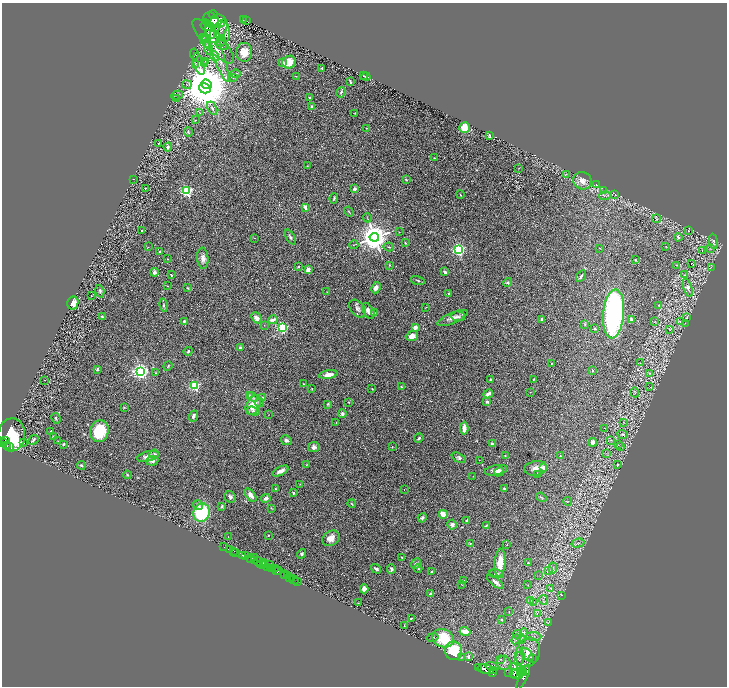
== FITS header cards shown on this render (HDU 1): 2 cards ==
NAXIS1  =                 1449
NAXIS2  =                 1368

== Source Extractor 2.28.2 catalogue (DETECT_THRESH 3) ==
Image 1449 x 1368 px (HDU 1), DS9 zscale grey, zoomed out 1/2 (1 PNG px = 2 x 2 image px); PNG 729 x 688 px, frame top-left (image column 1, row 1367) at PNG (2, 3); each listed source drawn as its Kron ellipse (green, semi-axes under 4 px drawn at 4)
Background 0.603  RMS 0.031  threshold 0.0916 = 3 sigma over >= 5 px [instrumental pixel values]
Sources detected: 359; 27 cannot appear on this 1/2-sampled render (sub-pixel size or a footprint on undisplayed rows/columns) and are neither listed nor drawn; the other 332 listed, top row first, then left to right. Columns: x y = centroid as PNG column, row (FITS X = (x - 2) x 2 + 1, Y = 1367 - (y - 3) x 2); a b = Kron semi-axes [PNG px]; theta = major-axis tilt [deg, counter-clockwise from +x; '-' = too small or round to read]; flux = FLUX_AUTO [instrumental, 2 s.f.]
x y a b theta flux
213 15 5 3 - 170
211 20 9 7 -45 74
244 20 2 2 - 34
218 21 8 6 7 27
247 21 2 1 - 1.2
208 26 7 4 -13 35
218 31 13 6 58 84
210 32 7 4 -64 36
224 32 10 5 -84 31
203 38 3 3 - 3.8
207 38 3 1 - 2.7
213 41 29 9 -47 71
221 41 5 5 - 13
205 42 6 3 -52 9.4
221 45 6 2 -32 8.5
208 48 7 4 -86 13
217 51 33 5 -71 84
244 52 9 8 - 73
194 54 5 2 - 6.2
215 56 5 3 - 11
205 61 3 2 - 3.8
289 62 7 6 - 88
282 63 3 3 - 22
195 64 3 3 - 5.7
199 64 11 5 -71 36
205 64 3 3 - 7.6
322 68 2 2 - 29
235 74 5 2 - 4.8
363 75 3 2 - 2.7
296 76 2 2 - 2.6
233 77 4 3 - 5.6
366 77 4 3 - 6.9
350 82 4 2 - 8.9
207 84 5 4 - 25000
187 85 5 3 - 9.2
205 88 6 5 - 18000
341 92 5 3 - 7.8
177 95 6 2 10 6
310 98 3 3 - 9.9
176 99 3 2 - 3.2
312 106 2 2 - 38
212 108 7 3 -61 8.7
200 113 3 2 - 2.3
355 113 2 2 - 3.7
195 120 3 2 - 2.4
464 127 5 5 - 79
366 128 2 2 - 2.3
188 132 4 3 - 5.6
489 135 3 2 - 6
159 143 3 2 - 3.4
168 147 4 4 - 15
434 158 3 2 - 3.6
307 166 2 2 - 1.8
519 168 2 2 - 2.2
566 174 3 2 - 3.1
133 179 2 1 - 1.5
406 180 3 2 - 4.4
582 181 9 8 - 40
596 185 4 3 - 3.9
145 188 3 3 - 4.2
355 189 4 4 - 16
187 191 3 3 - 1200
604 191 3 2 - 3.9
460 195 4 2 - 4.1
615 195 3 2 - 2.4
605 196 6 2 4 7.3
334 198 5 3 - 8.8
305 207 4 3 - 23
349 212 5 2 - 5.5
367 218 4 2 - 4.1
657 219 4 3 - 6.7
141 231 2 1 - 3.6
688 231 3 2 - 3.5
399 232 2 2 - 2.2
290 237 8 3 -60 12
374 237 5 4 - 11000
678 237 4 3 - 9.3
255 238 3 1 - 2.1
713 241 7 4 -83 12
405 243 3 2 - 4.5
354 245 4 2 - 3.3
148 247 3 2 - 3.2
389 247 5 2 - 6.4
666 247 2 2 - 2
599 248 2 2 - 2.6
711 248 4 3 - 7
459 249 3 3 - 1600
702 251 2 2 - 1.8
159 252 2 2 - 6
203 258 10 5 -85 29
167 259 2 2 - 3
635 260 2 2 - 5.5
691 263 2 1 - 30
389 265 3 3 - 4.8
676 265 3 2 - 2.4
298 267 3 2 - 4.6
711 267 4 1 - 3
308 270 2 2 - 130
154 272 4 4 - 15
445 272 3 2 - 18
171 275 3 2 - 5.7
685 275 3 3 - 4.4
581 276 6 2 59 11
418 281 7 3 -18 7.2
508 282 4 4 - 9.7
167 286 2 2 - 2
188 288 4 2 - 4.4
376 288 6 4 64 25
688 288 10 4 -72 16
100 291 6 3 -73 11
327 292 3 2 - 2.7
449 294 2 2 - 5
91 296 2 1 - 1.5
73 303 6 5 - 51
163 305 6 3 -78 7.7
659 305 3 2 - 2.5
425 307 3 1 - 2.1
357 309 10 6 -51 21
368 311 9 5 -58 31
375 313 3 2 - 4.2
614 314 24 10 84 1300
458 316 7 5 -3 17
102 317 4 3 - 7.3
256 318 6 4 -50 27
452 318 16 5 24 35
687 318 4 3 - 6.8
631 319 3 2 - 17
273 320 5 3 - 28
542 320 4 3 - 11
184 321 2 2 - 27
680 321 3 2 - 2.4
655 322 3 2 - 3.4
685 323 2 2 - 2
585 324 4 3 - 6
264 325 2 1 - 1.8
415 327 3 3 - 25
282 328 3 3 - 1100
595 329 4 3 - 4.7
670 330 3 2 - 2.9
412 336 6 4 22 45
240 348 3 3 - 16
188 351 4 3 - 9.1
552 363 3 2 - 3.1
640 363 2 2 - 1.5
168 366 5 3 - 5.1
97 369 4 3 - 6.6
592 370 2 2 - 18
141 371 4 3 - 2700
155 373 3 3 - 3.4
649 373 4 3 - 4
328 375 9 4 8 42
490 379 2 2 - 6.6
45 380 2 1 - 1.5
534 380 4 2 - 3.8
304 384 4 2 - 4.6
195 386 3 3 - 790
401 387 3 3 - 5.1
650 387 4 2 - 3.5
312 389 3 2 - 3.4
372 389 3 2 - 3.4
530 392 2 1 - 2.1
635 392 5 2 - 5.2
488 394 5 3 - 26
249 395 4 3 - 6.5
253 397 5 4 - 14
263 398 3 3 - 13
259 402 5 3 - 9
348 402 2 2 - 4.9
487 402 2 2 - 43
328 404 3 3 - 5.5
253 405 10 6 65 89
124 407 3 3 - 2.6
253 411 7 4 -17 15
342 414 4 3 - 18
268 415 2 1 - 1.6
193 416 5 3 - 18
56 418 6 3 -64 7.2
623 422 2 2 - 2.8
336 423 3 2 - 2.4
464 428 6 3 88 37
604 428 2 1 - 2.2
51 431 4 2 - 4.3
99 431 11 9 72 240
623 434 5 4 - 11
12 435 16 13 88 440
54 436 3 2 - 5.1
419 438 5 3 - 9.7
34 440 5 3 - 15
286 440 5 4 - 13
611 440 3 2 - 4.9
6 441 4 3 - 750
58 441 2 2 - 1.8
593 442 4 3 - 25
3 443 2 2 - 720
24 443 2 1 - 150
64 444 4 3 - 7.7
492 444 3 2 - 15
7 445 3 2 - 350
618 445 3 2 - 2.1
621 446 3 2 - 2.1
9 447 2 2 - 250
314 447 6 5 - 19
392 447 2 2 - 2.2
607 453 3 2 - 2.1
154 454 4 3 - 13
505 455 3 3 - 3.8
148 456 11 5 13 41
560 456 3 3 - 4.6
459 458 8 4 -26 12
479 460 2 1 - 1.6
152 461 6 5 - 29
81 465 4 2 - 7.5
307 465 4 3 - 4.2
617 465 4 2 - 4.5
536 468 11 7 8 42
543 468 2 2 - 69
496 470 11 5 10 31
280 471 8 3 28 28
499 472 5 3 - 12
127 475 4 3 - 5.1
537 475 3 2 - 2.8
473 476 2 2 - 1.6
300 484 3 2 - 2.4
504 488 4 3 - 5.9
276 489 3 2 - 5.4
404 489 2 2 - 4.3
293 493 3 3 - 5.6
251 495 8 4 -52 28
230 497 6 5 - 16
541 497 5 2 - 4.4
266 498 5 3 - 24
568 501 4 2 - 3.1
352 504 4 2 - 6.1
198 505 5 4 - 16
222 506 4 2 - 6.1
271 508 4 2 - 3.5
202 513 9 8 - 360
443 514 4 3 - 78
422 518 5 3 - 16
467 521 4 3 - 8.8
452 524 5 4 - 24
486 525 4 2 - 4.2
268 535 2 2 - 9.2
228 537 2 1 - 2.3
331 538 9 7 31 44
470 543 3 3 - 5.4
578 543 6 3 14 12
507 545 2 1 - 2.2
223 547 3 1 - 18
229 549 2 1 - 47
234 551 2 2 - 43
236 553 3 2 - 22
301 554 5 4 - 9.5
242 555 3 2 - 930
246 556 2 1 - 1
402 557 2 2 - 3.8
250 558 2 1 - 83
254 558 2 1 - 50
255 560 3 2 - 150
259 561 2 1 - 260
263 563 2 1 - 96
500 563 14 5 87 84
528 563 3 3 - 4.4
416 564 6 4 49 12
261 565 4 1 - 150
264 565 3 2 - 370
269 565 2 1 - 530
268 568 3 2 - 460
272 568 3 2 - 650
418 568 4 3 - 6.3
553 568 6 3 88 9
275 569 3 2 - 890
376 569 5 3 - 16
391 569 5 3 - 14
276 571 3 1 - 290
278 571 3 2 - 710
548 571 3 2 - 4.2
431 572 2 2 - 4.5
496 574 7 4 -11 14
284 575 3 2 - 640
538 575 2 2 - 1.8
287 576 3 1 - 520
290 577 2 2 - 600
294 580 5 2 - 73
297 581 3 2 - 67
464 581 4 3 - 4.6
495 582 10 3 -39 20
462 585 3 2 - 2
528 585 3 2 - 3.2
551 588 4 2 - 4.6
364 589 4 4 - 32
431 593 3 2 - 7
561 595 2 2 - 1.6
530 600 4 3 - 6.7
543 600 5 1 - 4.2
533 602 3 2 - 2.5
358 603 3 2 - 2.7
509 612 2 2 - 2.5
537 613 3 2 - 4.2
411 618 4 2 - 4.5
501 620 3 2 - 3.5
549 622 4 2 - 3.9
404 625 2 2 - 5.7
465 632 5 3 - 80
524 633 4 3 - 6
518 634 4 2 - 5.1
534 636 7 3 -1 13
433 637 6 3 12 6.7
443 638 11 9 -23 220
516 639 5 3 - 7.8
521 639 3 2 - 4.5
453 651 9 8 - 220
528 652 15 12 66 110
527 654 8 4 -48 27
468 656 4 3 - 20
461 657 3 3 - 5.2
519 658 8 4 70 15
501 659 3 3 - 5.6
533 659 2 1 - 21
504 663 7 6 - 28
515 666 3 1 - 5
478 667 2 1 - 130
492 667 7 3 -15 5100
486 669 8 4 -14 14000
493 670 4 2 - 2300
522 671 4 2 - 2100
509 672 2 1 - 170
524 672 2 1 - 1800
493 673 3 3 - 2100
514 674 3 2 - 2300
516 674 7 5 -19 11000
523 677 13 4 65 6700
At the frame edge (FLAGS 8, measured only in part): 1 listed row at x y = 3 443
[27 sub-pixel or undisplayed-footprint detections neither listed nor drawn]